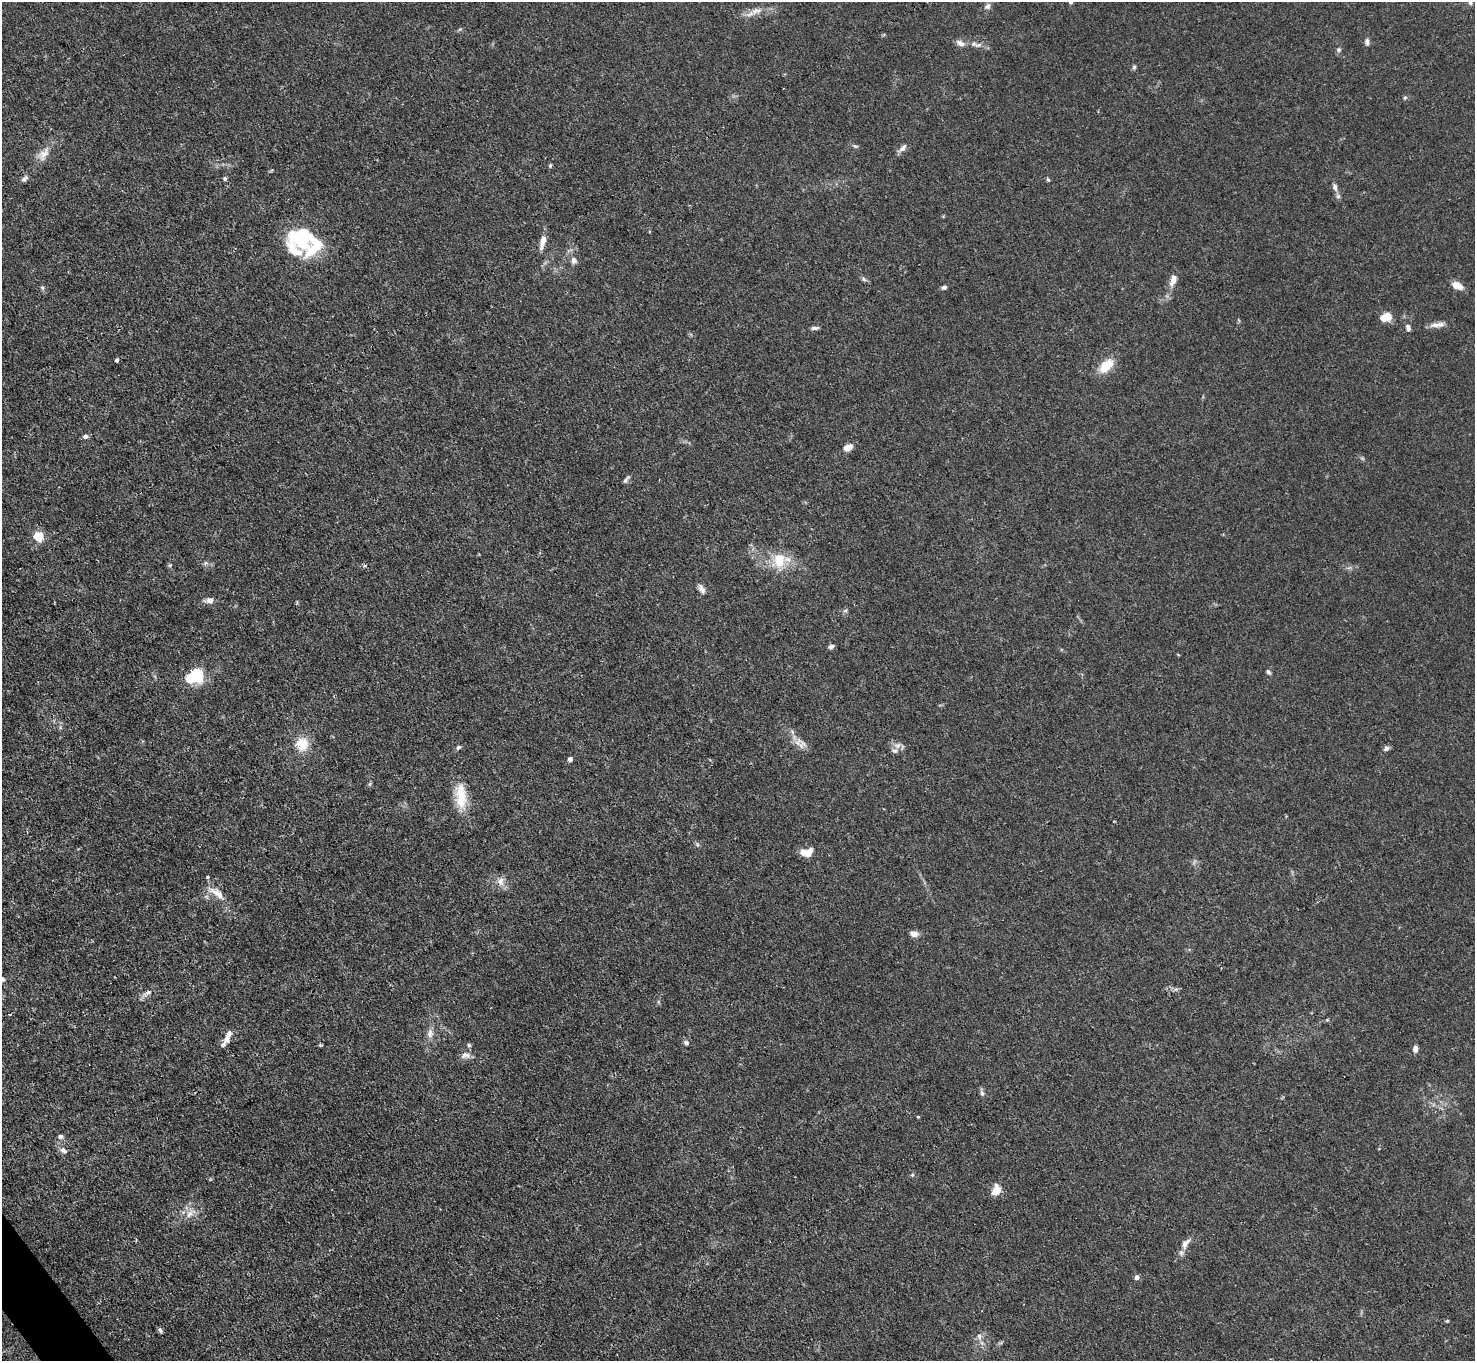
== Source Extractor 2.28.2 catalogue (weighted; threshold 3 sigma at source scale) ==
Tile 7 of 4 x 4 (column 3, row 2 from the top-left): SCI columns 2948-4420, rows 2875-4233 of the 5894 x 5887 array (HDU 1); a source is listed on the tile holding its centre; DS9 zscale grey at full resolution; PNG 1477 x 1363 px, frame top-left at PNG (2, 2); no overlay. Shown black and unused: <1% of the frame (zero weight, under 3 of 4 exposures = <1% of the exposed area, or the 3 px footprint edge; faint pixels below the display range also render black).
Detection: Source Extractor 2.28.2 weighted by HDU 2 'WHT'; one run over the whole footprint, this tile lists its part. Background 0.0269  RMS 0.0028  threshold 0.0124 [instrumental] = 3 sigma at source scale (4.5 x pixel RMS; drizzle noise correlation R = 1.50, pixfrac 1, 0.05/0.05 arcsec/px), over >= 5 px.
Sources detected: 87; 2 inside a brighter object's white glare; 1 cosmic-ray / hot-pixel residue — not listed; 5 inside a brighter listed object's ellipse — not listed separately; the other 79 listed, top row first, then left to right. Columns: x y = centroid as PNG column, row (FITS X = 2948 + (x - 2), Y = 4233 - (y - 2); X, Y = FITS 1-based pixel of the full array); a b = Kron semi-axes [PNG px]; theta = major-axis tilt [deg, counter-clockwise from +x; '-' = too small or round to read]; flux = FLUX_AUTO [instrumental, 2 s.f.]
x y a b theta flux
1070 2 4 4 - 0.87
1470 3 5 5 - 0.52
987 6 10 7 47 1
756 11 19 7 14 2.4
1367 42 7 6 - 0.99
960 43 12 7 -25 1.3
974 44 8 7 - 0.9
1339 50 6 6 - 0.57
1134 67 7 5 85 0.48
1405 98 6 4 29 0.38
855 146 7 3 -1 0.4
903 148 14 6 43 1.2
44 154 20 10 65 2.9
550 166 6 5 - 0.35
225 178 5 4 - 0.54
24 179 10 6 44 0.84
1048 179 5 4 - 0.37
1335 187 10 6 -75 1.1
299 240 39 18 -32 15
543 242 18 6 77 2.4
573 260 10 8 -77 1.2
864 279 8 5 -42 0.63
1173 280 17 8 75 2.2
1457 286 11 6 -24 3
944 287 6 5 - 0.68
42 288 7 5 -59 0.46
1386 317 11 8 18 3.9
1437 325 20 6 6 1.8
1408 327 9 6 -78 0.96
814 328 9 4 5 0.76
117 360 4 4 - 0.64
1106 366 16 10 45 6.2
85 436 5 5 - 1
848 447 9 6 28 2.3
1362 458 6 4 -19 0.38
626 479 12 4 48 0.61
39 536 5 5 - 14
779 560 22 17 -86 6.5
205 563 6 4 71 0.46
170 565 5 4 - 0.34
701 589 14 7 -60 1.2
209 600 10 6 5 1.4
831 646 7 5 18 0.78
1268 672 8 4 -52 0.54
198 676 17 12 -74 7.7
803 743 13 5 -43 1.4
302 744 15 14 - 5.6
897 746 8 7 - 1.1
458 747 7 5 38 0.55
1386 748 9 5 38 0.77
570 759 4 4 - 1.1
461 796 36 14 -86 7.4
697 845 6 3 73 0.36
807 852 13 9 5 3.5
207 877 4 3 - 0.39
501 881 10 9 - 1.8
216 893 27 9 -34 3.2
914 934 8 6 -22 1.9
2 979 6 6 - 0.75
148 992 9 6 26 0.96
430 1033 13 7 -86 1.6
228 1036 20 7 69 2.5
686 1043 6 6 - 0.69
320 1045 5 4 - 0.38
469 1045 6 4 -47 0.45
1415 1049 7 5 89 1.4
466 1055 14 8 -4 1.4
982 1093 8 6 -77 0.74
918 1117 3 3 - 0.26
60 1136 7 6 - 0.69
63 1150 10 7 -34 1.1
912 1175 5 4 - 0.33
996 1190 13 9 65 3
189 1214 12 7 58 1.7
1186 1243 20 8 51 2
1137 1277 6 5 - 0.91
1447 1321 4 4 - 0.27
160 1330 7 5 -59 0.55
979 1336 8 7 - 1
Isophote crosses this tile's border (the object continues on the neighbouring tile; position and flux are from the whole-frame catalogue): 3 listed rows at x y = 1070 2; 1470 3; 2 979